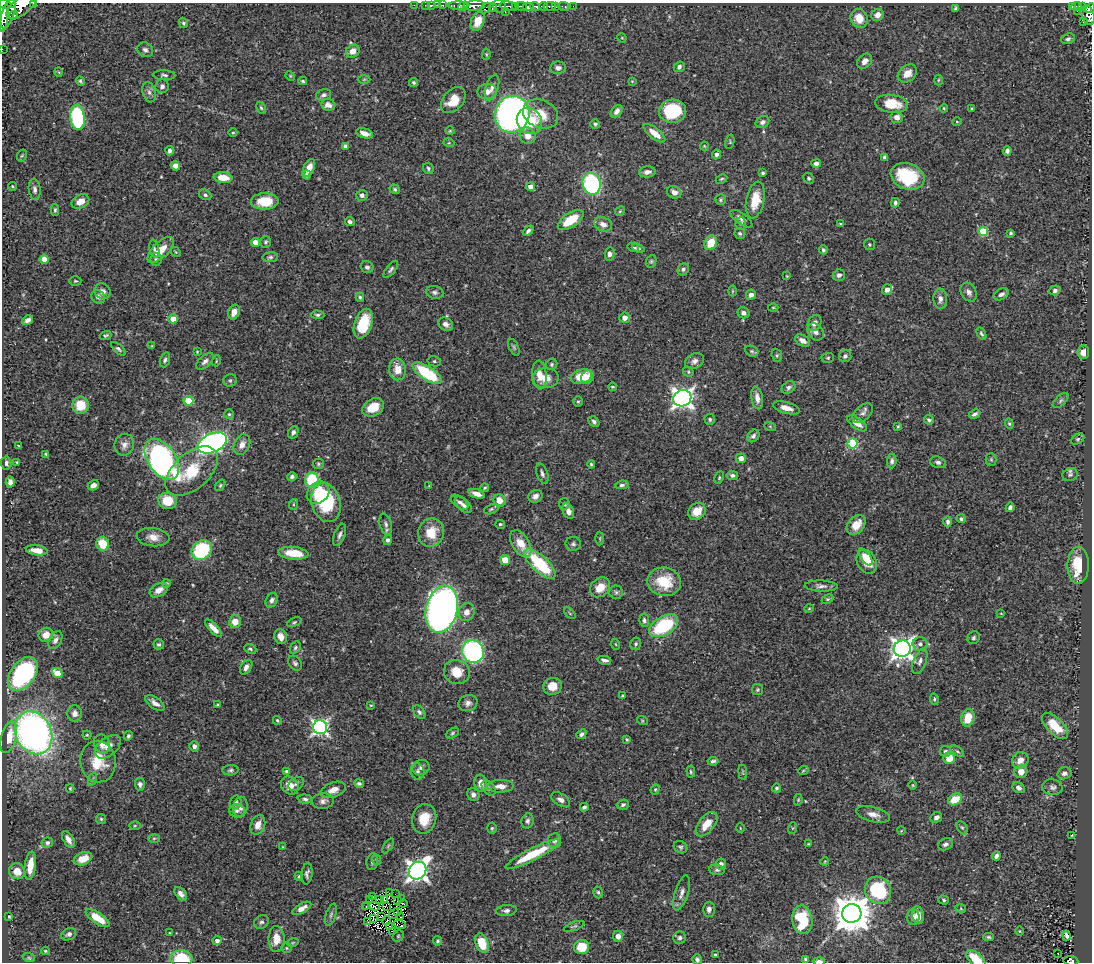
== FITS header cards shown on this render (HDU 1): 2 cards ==
NAXIS1  =                 1090
NAXIS2  =                  960

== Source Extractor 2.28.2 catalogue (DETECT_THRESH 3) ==
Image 1090 x 960 px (HDU 1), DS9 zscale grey, 1 PNG px = 1 image px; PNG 1094 x 964 px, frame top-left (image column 1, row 960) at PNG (2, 3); each listed source drawn as its Kron ellipse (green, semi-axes under 4 px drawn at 4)
Background 0.402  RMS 0.022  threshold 0.066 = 3 sigma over >= 5 px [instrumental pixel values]
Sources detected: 494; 4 with non-positive FLUX_AUTO (blend fragments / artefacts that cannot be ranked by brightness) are neither listed nor drawn; the other 490 listed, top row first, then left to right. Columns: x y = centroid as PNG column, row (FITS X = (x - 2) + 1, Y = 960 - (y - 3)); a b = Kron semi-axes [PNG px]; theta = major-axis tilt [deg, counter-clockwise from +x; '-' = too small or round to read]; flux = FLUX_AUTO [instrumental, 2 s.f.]
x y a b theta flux
11 3 4 3 - 160
4 4 7 3 -16 270
34 4 3 2 - 73
414 5 2 2 - 7.4
425 5 3 2 - 5
432 5 3 2 - 5.6
438 5 2 2 - 6.5
442 5 3 2 - 19
22 6 18 8 37 1100
458 6 10 4 -1 280
463 6 5 4 - 390
474 6 11 5 3 630
500 6 7 6 - 130
509 6 9 4 -10 140
516 6 3 3 - 62
521 6 6 3 -5 56
535 6 5 3 - 150
543 6 4 3 - 170
550 6 6 3 5 180
555 6 4 3 - 140
563 6 6 3 -10 36
573 6 2 2 - 3.5
1077 6 5 3 - 64
493 7 4 3 - 110
528 7 5 4 - 500
1072 7 3 2 - 11
1083 7 4 3 - 42
486 8 6 3 47 46
1090 8 5 4 - 120
955 9 4 3 - 1.9
1077 11 3 2 - 4.6
4 12 20 4 87 1600
505 12 3 3 - 30
8 13 16 6 72 1600
14 15 4 4 - 230
877 15 6 5 - 9
1088 15 10 6 -73 280
859 18 10 8 -66 22
478 21 10 6 67 23
1083 22 3 2 - 5.3
183 23 5 4 - 2.4
622 38 5 4 - 1.4
1068 39 7 5 19 3.5
2 49 2 2 - 3.6
145 50 8 7 - 5.6
353 51 7 6 - 12
486 54 6 4 85 1.9
864 61 8 6 46 8.3
679 67 6 5 - 4.3
558 68 8 6 1 6.4
59 72 5 3 - 1.2
907 73 10 8 40 15
164 75 11 5 -2 3.6
290 76 5 4 - 1.5
364 79 6 4 2 1.9
938 80 5 3 - 1.4
80 81 5 4 - 2.7
303 81 4 3 - 2.1
632 81 3 3 - 1.2
413 82 4 4 - 2.4
162 86 7 6 - 6.2
492 87 13 6 72 6.9
487 91 10 7 6 12
149 92 10 6 -74 5.7
324 95 8 5 16 4.3
453 100 15 10 50 32
891 104 16 9 -7 35
328 105 7 6 - 8.4
261 108 6 4 -63 2.2
944 108 4 3 - 1.6
972 109 3 3 - 3.2
617 111 7 5 52 7.1
672 111 13 11 4 85
512 114 18 17 - 710
541 114 18 14 -25 34
77 117 13 7 -84 190
897 117 6 5 - 7.4
529 121 14 12 -49 42
762 122 7 5 33 4.8
957 122 5 3 - 1.5
595 124 5 5 - 3.1
450 131 4 4 - 1.4
233 132 4 3 - 1.3
365 133 9 4 -16 10
654 133 13 5 -39 17
528 136 8 7 - 13
730 142 7 4 77 2
449 143 5 3 - 1.5
345 146 4 4 - 5
704 146 4 4 - 1.4
170 151 5 4 - 4.8
1007 151 5 4 - 4
716 154 5 4 - 5.3
22 156 6 4 66 2.1
884 157 3 3 - 2.8
816 164 5 4 - 6
175 166 5 4 - 8.2
309 168 9 5 66 13
428 168 6 5 - 3.1
647 172 8 5 7 6.8
763 173 4 3 - 2.6
307 175 4 4 - 3.4
908 176 17 13 -19 89
223 178 9 5 -7 23
808 178 6 5 - 2.8
721 179 6 4 27 2
592 184 11 9 -77 190
12 186 4 4 - 1.5
531 187 4 4 - 16
35 189 11 6 -82 5.2
395 189 5 4 - 2.4
674 192 7 6 - 8.4
205 195 6 5 - 3.4
362 195 6 5 - 4.7
721 200 5 5 - 2.4
755 200 18 9 79 33
80 201 9 6 27 14
265 201 14 8 1 41
895 203 5 4 - 3.6
55 210 6 4 88 2.7
620 211 5 4 - 1.7
741 219 13 5 -36 6.5
571 220 15 7 34 39
350 222 5 4 - 3.5
603 224 9 7 -26 11
741 224 6 5 - 2.2
840 224 3 3 - 1.6
528 231 6 4 42 4.2
983 231 5 4 - 66
740 233 5 5 - 2.8
1011 233 3 3 - 1.9
256 242 4 4 - 13
266 242 6 5 - 2.8
711 243 7 6 - 30
869 244 6 5 - 2.3
633 248 6 3 -18 2.4
638 248 7 4 -21 2.8
154 249 9 5 -78 3.6
161 250 17 7 44 20
823 250 4 4 - 3.1
176 252 5 4 - 1.8
610 254 6 5 - 5.1
270 257 8 5 7 3.2
44 259 4 4 - 17
156 259 6 5 - 3.1
651 261 6 5 - 2.4
367 267 6 6 - 3.9
391 269 10 4 52 3.4
683 269 6 5 - 3.3
839 275 6 5 - 4.4
787 276 3 2 - 1.1
75 281 6 4 0 2.2
887 290 5 5 - 8.9
1055 290 5 5 - 3.9
102 291 8 7 - 6
732 291 5 3 - 1.4
435 292 9 6 -13 4.6
969 292 10 7 -57 6.5
1001 294 8 5 29 4.8
751 295 5 5 - 7
98 297 7 6 - 5.3
360 297 4 4 - 2.2
940 299 10 7 -88 8.2
773 307 5 3 - 1.4
234 312 7 5 67 12
743 313 6 5 - 5.7
317 315 7 4 -4 2.6
625 318 5 5 - 9.5
173 319 4 4 - 22
27 320 6 4 36 5.8
815 323 8 6 60 8.3
363 324 15 8 71 62
446 324 8 6 -32 6
816 332 9 7 -50 7.3
981 334 7 4 -60 2.7
105 335 6 3 19 2.3
803 341 8 5 -32 9.5
152 346 3 3 - 1.2
514 347 9 4 -66 2.8
118 349 9 4 -42 3.3
752 351 7 5 -21 2.7
197 352 3 2 - 1.3
1083 352 7 6 - 9.5
777 355 6 5 - 2.3
845 356 6 6 - 5
828 358 6 5 - 2.3
165 360 8 4 72 3.4
205 361 10 5 41 5.9
216 361 5 3 - 1.5
434 361 7 5 -13 2.7
695 361 10 7 25 6.6
552 364 6 5 - 2.8
398 369 11 8 -83 21
688 372 5 5 - 2.1
427 373 17 7 -34 99
540 375 14 7 -84 14
581 377 11 7 18 37
588 377 7 6 - 10
545 378 13 10 4 15
230 380 7 6 - 3.3
612 387 4 3 - 1.6
788 387 7 5 39 4
682 398 9 8 - 790
757 398 11 5 -81 11
188 401 5 4 - 48
578 401 5 4 - 2
1061 401 9 5 42 3.4
80 405 8 8 - 33
373 407 11 8 28 26
786 408 14 5 -16 12
863 413 12 7 41 6.5
229 414 5 5 - 2.2
975 414 6 3 28 3.8
710 419 5 5 - 2.9
929 420 5 4 - 2.8
594 422 6 4 -49 4.1
857 423 11 5 -36 13
1009 424 5 4 - 2.2
770 426 6 4 -20 1.8
898 427 4 3 - 1.6
293 432 6 5 - 4.9
753 436 7 5 46 4.4
1078 439 7 5 27 2.5
212 443 15 9 25 500
853 443 5 5 - 110
124 445 11 9 72 8.8
242 445 11 7 63 9.8
19 446 3 3 - 1.3
46 454 4 2 - 1.7
741 458 5 5 - 10
162 459 23 14 -56 510
991 459 6 5 - 2.6
892 461 7 4 83 4.1
17 462 4 3 - 1.9
938 462 8 5 -15 5
6 463 6 5 - 4.5
318 464 5 5 - 2.3
591 464 4 3 - 1.9
192 471 31 18 41 60
542 474 10 5 -71 5
732 475 5 4 - 4
1070 475 8 6 24 3.7
292 477 5 4 - 3.7
719 478 6 4 64 2
312 480 7 6 - 72
10 482 5 4 - 6.6
93 485 6 4 30 6
220 485 6 4 54 2.2
622 485 7 4 8 3.5
429 486 4 4 - 1.2
485 488 4 3 - 1.9
318 493 12 10 44 31
477 494 8 4 -20 11
535 496 7 6 - 7.3
499 500 6 5 - 16
167 501 9 8 - 36
326 502 20 14 -73 100
460 502 10 5 -33 4.9
294 504 5 3 - 1.6
564 504 6 5 - 3.3
463 505 10 5 -44 5.5
1010 507 5 3 - 4.7
491 509 7 4 22 2.8
568 511 8 5 -66 8.5
697 511 9 7 43 23
961 519 4 4 - 3.4
948 522 5 4 - 4.1
386 524 11 6 -75 5
500 524 5 4 - 2.4
856 525 11 8 48 24
431 532 14 13 - 34
340 535 12 5 69 5.2
153 537 16 9 -6 15
600 538 7 3 90 1.7
388 540 5 4 - 3.6
103 544 7 6 - 41
521 544 15 8 -58 25
573 544 7 7 - 4.2
37 550 11 5 -8 15
202 550 11 9 39 120
293 553 15 6 -6 34
866 557 9 5 -55 12
505 560 5 5 - 19
867 562 12 9 -61 26
540 564 20 8 -43 99
1078 565 18 10 89 45
664 582 17 14 -9 45
167 583 4 4 - 1.9
821 586 16 5 -2 6.9
600 587 11 8 44 18
159 590 10 6 30 11
616 592 7 6 - 3.6
828 599 6 4 26 2.1
272 600 7 5 62 4.9
809 608 4 3 - 1.3
442 609 24 15 76 920
467 612 9 8 - 11
570 613 7 2 -45 1.5
1001 614 4 2 - 0.96
644 620 7 4 -81 3.9
235 622 6 6 - 15
294 622 8 4 24 2.4
664 626 16 9 30 110
213 628 11 4 -46 13
46 635 7 7 - 16
281 637 8 6 -68 9
974 638 6 6 - 3.3
55 640 10 6 59 5.7
159 644 5 5 - 2.7
615 644 5 3 - 1.3
636 644 6 5 - 3.3
920 644 7 6 - 5.7
295 647 7 4 53 2.8
250 649 6 4 -23 2.6
902 649 8 8 - 1000
473 651 11 10 - 280
604 660 7 3 -11 4.4
920 661 13 6 68 6
295 663 8 6 -50 3.7
246 667 8 5 56 7
457 672 13 12 - 27
57 673 6 4 -36 27
23 674 19 12 53 200
553 686 9 8 - 20
758 690 5 5 - 2.3
623 696 3 3 - 2.3
934 699 6 4 -83 2.1
155 703 11 5 -35 8.6
468 703 10 8 19 6.3
217 705 3 3 - 1.6
371 705 4 3 - 1.4
419 712 8 5 -52 3.7
75 713 8 7 - 9.2
968 718 9 6 76 30
277 720 4 3 - 1.8
642 720 5 3 - 1.3
1055 726 16 8 -45 39
320 727 7 7 - 430
33 733 22 18 -62 690
452 733 7 4 29 2.4
581 734 5 4 - 3.7
87 735 4 4 - 1.7
128 736 5 4 - 2.7
9 737 16 7 75 27
627 739 4 3 - 1.6
102 744 9 8 - 11
194 746 5 5 - 5.9
108 747 15 9 38 12
945 751 5 5 - 2.5
957 751 8 4 -35 2.4
949 758 6 5 - 23
1020 760 8 7 - 12
713 761 5 3 - 3.2
98 762 21 17 -83 41
421 768 9 7 23 5.9
230 770 8 5 4 3.1
286 771 4 3 - 3.6
803 771 5 3 - 1.5
418 772 8 6 -79 4.6
691 772 6 3 -85 2
743 772 7 3 -82 1.8
1021 772 6 6 - 12
1064 773 7 6 - 5.8
93 779 7 4 70 2.5
359 783 5 4 - 3
481 783 8 6 -82 10
140 784 7 5 -85 4.1
296 784 8 6 35 4.6
290 785 9 8 - 15
913 785 4 3 - 1.2
501 786 13 6 1 11
1052 787 10 8 -8 5.7
70 788 4 3 - 1.7
489 788 8 5 -51 3.7
777 788 4 4 - 2.8
1019 788 6 5 - 5.2
655 789 5 4 - 1.7
333 790 13 7 20 13
473 795 7 6 - 5.3
305 799 7 4 -3 3.3
955 799 7 5 32 30
561 800 10 6 -33 6.7
798 800 6 4 78 1.7
323 801 11 8 8 6.6
236 802 6 5 - 3.9
623 805 6 5 - 3.2
240 807 10 7 81 6.9
584 807 4 3 - 3.4
237 811 8 6 -3 4.6
873 814 17 7 -14 12
936 817 6 5 - 5.9
101 819 5 5 - 2.2
424 819 15 12 77 28
528 821 7 6 - 4.1
707 824 14 7 51 20
258 825 10 7 69 11
135 826 5 3 - 1.6
492 828 5 4 - 2.1
740 828 5 3 - 1.1
793 828 6 4 71 1.8
962 828 7 5 -61 2.4
901 831 4 2 - 0.95
1072 835 3 3 - 1.4
154 838 6 4 2 1.9
68 839 9 5 -60 8.8
555 841 7 6 - 4.5
47 843 5 5 - 3.6
808 844 4 3 - 1.3
945 844 8 6 22 4.7
388 846 8 4 55 2.5
283 847 4 3 - 1.3
680 847 7 6 - 3
532 854 30 6 27 49
996 856 4 4 - 6
83 859 10 6 22 16
377 860 5 3 - 1.3
825 861 4 3 - 1.2
372 862 8 5 81 3.7
721 864 5 5 - 5.6
30 866 14 5 83 23
717 870 8 5 -4 3.3
17 871 8 8 - 18
418 871 9 8 - 920
307 874 10 5 83 5.1
299 876 4 3 - 2.2
878 890 14 12 -56 110
598 892 6 4 -73 2.6
390 893 2 2 - 1.4
682 893 18 6 72 8.8
181 894 8 5 -50 6.3
395 894 2 2 - 1.5
373 897 2 2 - 1.3
379 899 2 2 - 1.2
401 899 2 2 - 1.3
370 900 2 2 - 0.83
384 900 3 2 - 1.5
944 900 5 4 - 2.2
397 901 3 2 - 1.6
403 903 4 2 - 1.5
374 906 5 4 - 2
386 906 4 2 - 0.02
366 907 3 2 - 1.6
302 908 10 5 28 8.4
709 909 7 6 - 5.7
961 909 5 3 - 1.3
506 911 10 5 5 5.2
398 912 2 2 - 1
852 913 9 9 - 4100
394 914 6 2 52 0.44
331 915 11 5 72 3.6
918 915 9 6 -82 12
9 917 3 3 - 1.9
381 917 3 2 - 1.5
401 917 3 2 - 6.4
913 917 7 6 - 7.1
98 918 14 5 -33 26
374 918 3 2 - 1.5
802 920 14 10 -82 56
387 921 4 2 - 2.1
261 922 8 6 33 3.8
368 922 3 2 - 1.8
400 925 6 2 -19 2.6
390 926 2 2 - 1.3
574 926 11 4 19 2.7
392 931 3 2 - 1.5
1019 931 5 3 - 1.2
170 933 3 2 - 1
69 934 8 6 26 4.4
398 936 6 5 - 2.2
618 936 5 5 - 9.7
1066 936 5 3 - 2.3
988 937 5 4 - 2.7
680 938 6 6 - 4.7
276 939 13 8 90 20
217 941 4 4 - 6.1
437 941 4 4 - 2.4
293 942 6 3 19 1.8
482 943 10 6 -71 39
582 947 7 7 - 34
286 948 5 5 - 2.1
45 951 4 3 - 1.6
1058 953 2 2 - 1.5
715 955 3 3 - 2.9
29 958 6 4 -19 1.9
181 958 11 8 -5 58
806 959 3 3 - 2.4
976 959 11 6 -41 37
697 960 5 4 - 4.5
819 961 6 3 0 6.2
1071 961 7 4 -6 82
At the frame edge (FLAGS 8, measured only in part): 13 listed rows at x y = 11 3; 4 4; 34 4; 22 6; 1090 8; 4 12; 1088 15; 2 49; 181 958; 976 959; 697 960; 819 961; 1071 961
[4 non-positive-flux detections neither listed nor drawn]